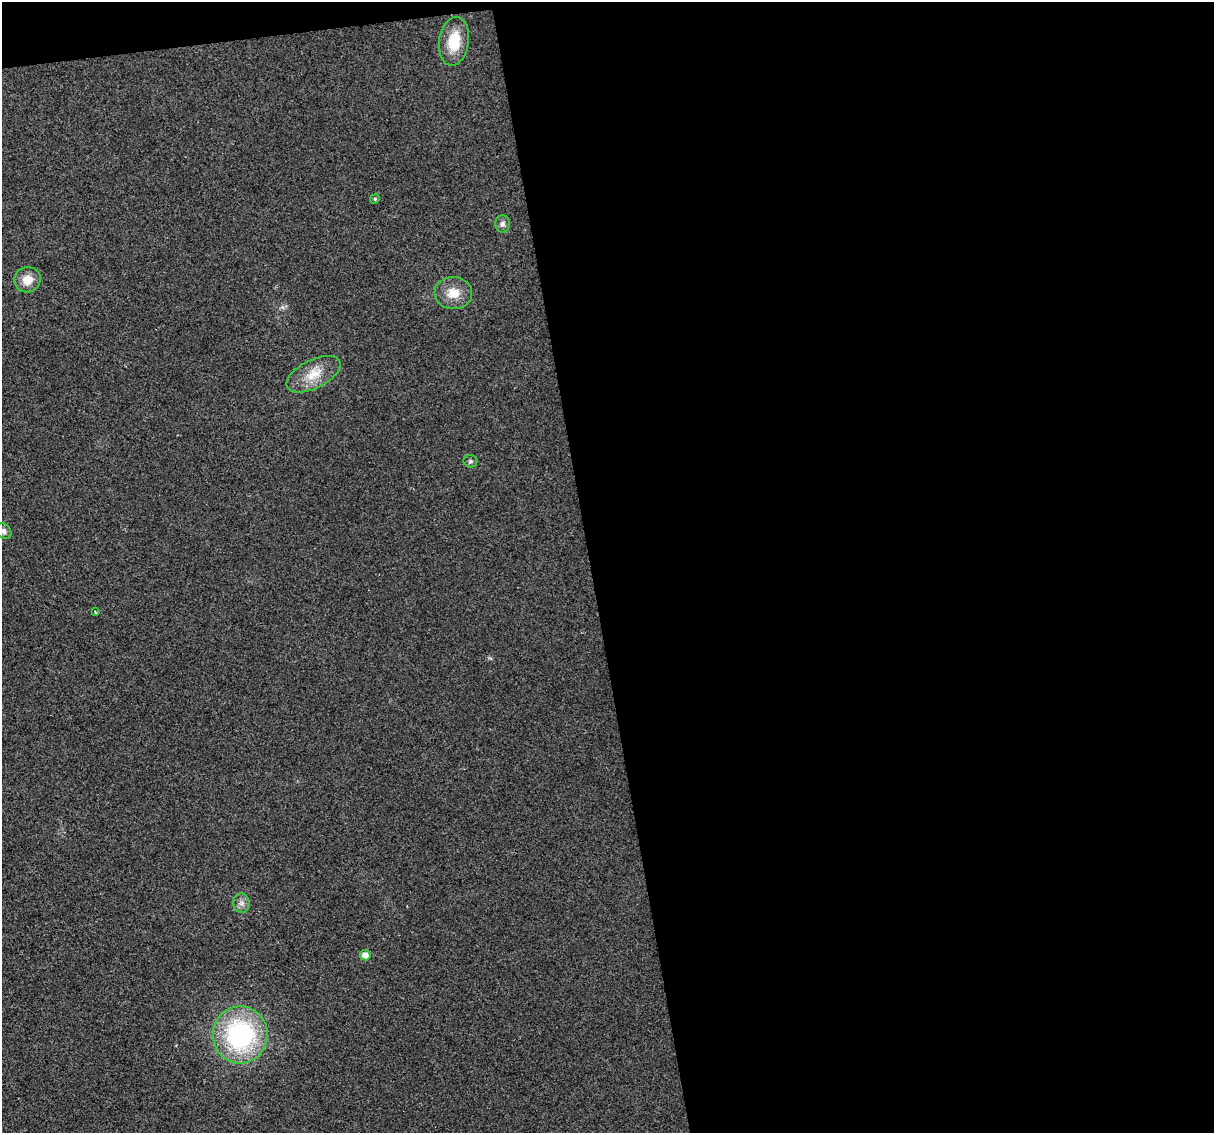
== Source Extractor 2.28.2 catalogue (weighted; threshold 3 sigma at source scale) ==
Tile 4 of 4 x 4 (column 4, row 1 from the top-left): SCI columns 3637-4848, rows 3465-4595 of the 4848 x 4619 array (HDU 1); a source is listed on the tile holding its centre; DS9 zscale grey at full resolution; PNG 1216 x 1135 px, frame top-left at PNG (2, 2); each listed source drawn as its Kron ellipse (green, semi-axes under 4 px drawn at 4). Shown black and unused: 53% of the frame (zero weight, under 2 of 3 exposures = <1% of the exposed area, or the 3 px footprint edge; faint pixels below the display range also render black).
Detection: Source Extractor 2.28.2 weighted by HDU 2 'WHT'; one run over the whole footprint, this tile lists its part. Background 0.0271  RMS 0.0062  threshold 0.0281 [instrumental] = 3 sigma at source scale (4.5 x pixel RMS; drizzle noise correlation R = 1.50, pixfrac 1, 0.0396/0.0396 arcsec/px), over >= 5 px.
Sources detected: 12; all 12 listed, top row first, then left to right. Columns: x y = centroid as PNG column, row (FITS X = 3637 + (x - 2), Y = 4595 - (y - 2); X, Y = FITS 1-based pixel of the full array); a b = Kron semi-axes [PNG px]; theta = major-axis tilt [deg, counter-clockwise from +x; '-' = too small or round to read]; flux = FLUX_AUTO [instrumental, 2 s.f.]
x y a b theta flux
454 41 24 15 81 18
375 199 5 4 - 0.86
502 224 8 7 - 2.3
27 280 13 12 - 8.5
453 293 19 16 -4 11
314 374 29 14 26 14
470 461 7 6 - 1.4
4 531 8 7 - 2.2
95 612 3 3 - 0.59
241 903 10 8 -78 3.1
365 955 5 5 - 5.4
240 1035 29 27 83 95